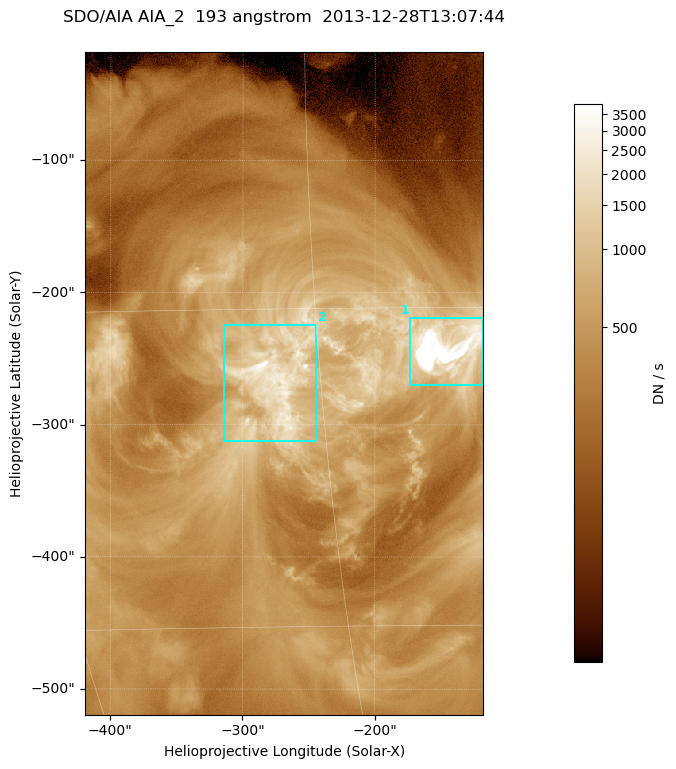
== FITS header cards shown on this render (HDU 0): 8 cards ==
TELESCOP= 'SDO/AIA '
INSTRUME= 'AIA_2   '
WAVELNTH=                  193
WAVEUNIT= 'angstrom'
DATE-OBS= '2013-12-28T13:07:44.81'
CTYPE1  = 'HPLN-TAN'
CTYPE2  = 'HPLT-TAN'
BUNIT   = 'DN / s  '

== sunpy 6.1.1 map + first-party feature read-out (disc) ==
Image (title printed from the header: SDO/AIA AIA_2  193 angstrom  2013-12-28T13:07:44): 501 x 834 px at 0.601 arcsec/px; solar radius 976 arcsec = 1624 px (partial field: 5.0% of the solar disc is inside the frame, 100% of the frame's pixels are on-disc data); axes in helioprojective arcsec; data unit DN / s (BUNIT, on the colour bar)
Orientation: roll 0.0577 deg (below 1 deg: not rotated)
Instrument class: DISC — disc imager (sunpy class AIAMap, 193 A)
Bright regions (active regions / flare kernels): reference = the on-disc median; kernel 5 px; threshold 5 sigma = 1123 DN / s over a disc level ~378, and >= 1.15x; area >= 417 px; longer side >= 6 px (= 3.6 arcsec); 2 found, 2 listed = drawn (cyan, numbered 1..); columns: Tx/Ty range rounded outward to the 2 arcsec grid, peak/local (2 s.f.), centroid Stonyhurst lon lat
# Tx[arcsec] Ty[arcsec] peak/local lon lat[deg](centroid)
1 -174..-118 -270..-218 41 -9 -17
2 -314..-244 -314..-224 10 -17 -18